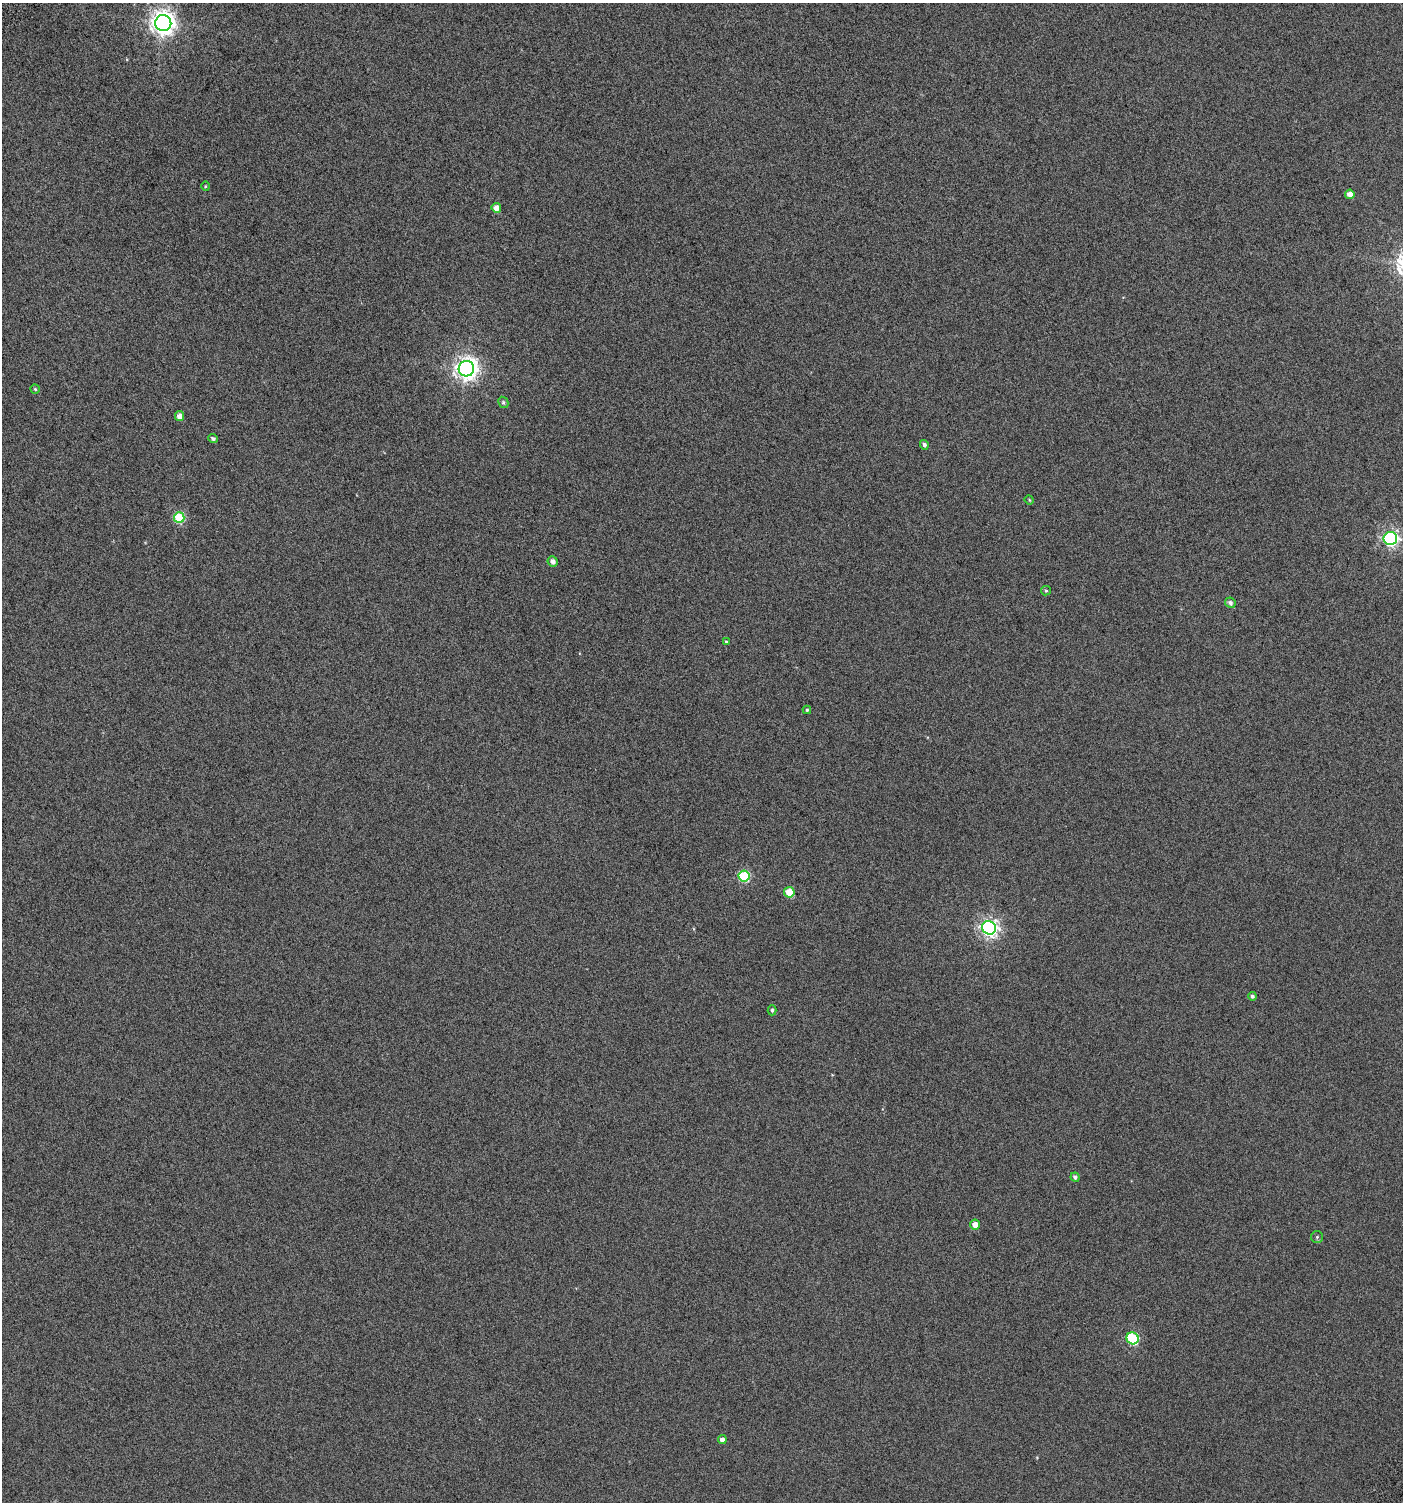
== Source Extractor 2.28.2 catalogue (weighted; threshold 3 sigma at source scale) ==
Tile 11 of 4 x 4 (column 3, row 3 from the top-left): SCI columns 3039-4439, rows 1528-3027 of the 6008 x 6064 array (HDU 1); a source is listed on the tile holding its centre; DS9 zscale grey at full resolution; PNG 1405 x 1504 px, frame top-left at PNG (2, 3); each listed source drawn as its Kron ellipse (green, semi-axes under 4 px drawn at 4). Nothing masked; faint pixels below the display range render black.
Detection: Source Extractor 2.28.2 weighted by HDU 2 'WHT'; one run over the whole footprint, this tile lists its part. Background -0.0786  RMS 0.26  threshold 1.07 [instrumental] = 3 sigma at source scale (4.09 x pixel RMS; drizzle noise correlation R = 1.36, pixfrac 0.8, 0.0396/0.0396 arcsec/px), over >= 5 px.
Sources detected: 28; all 28 listed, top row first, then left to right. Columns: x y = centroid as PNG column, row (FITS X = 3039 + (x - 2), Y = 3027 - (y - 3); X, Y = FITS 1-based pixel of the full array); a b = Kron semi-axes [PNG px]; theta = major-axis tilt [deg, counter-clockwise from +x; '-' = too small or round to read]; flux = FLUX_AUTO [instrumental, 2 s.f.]
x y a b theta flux
163 23 8 8 - 20000
205 186 5 3 - 22
1350 194 5 4 - 180
496 208 5 4 - 190
466 369 8 7 - 17000
35 389 4 4 - 30
503 402 6 5 - 39
179 416 5 4 - 170
213 438 5 4 - 53
924 445 5 4 - 60
1029 500 5 4 - 23
179 518 5 5 - 1300
1390 538 7 6 - 6700
553 561 5 5 - 95
1046 591 5 4 - 31
1230 603 5 5 - 78
726 642 4 3 - 26
807 710 4 4 - 31
744 876 6 5 - 1700
789 892 5 5 - 590
989 928 7 6 - 8900
1252 996 4 4 - 47
772 1010 5 4 - 39
1075 1177 5 4 - 65
975 1225 5 5 - 170
1317 1237 6 6 - 45
1133 1338 6 5 - 2000
722 1440 4 4 - 110